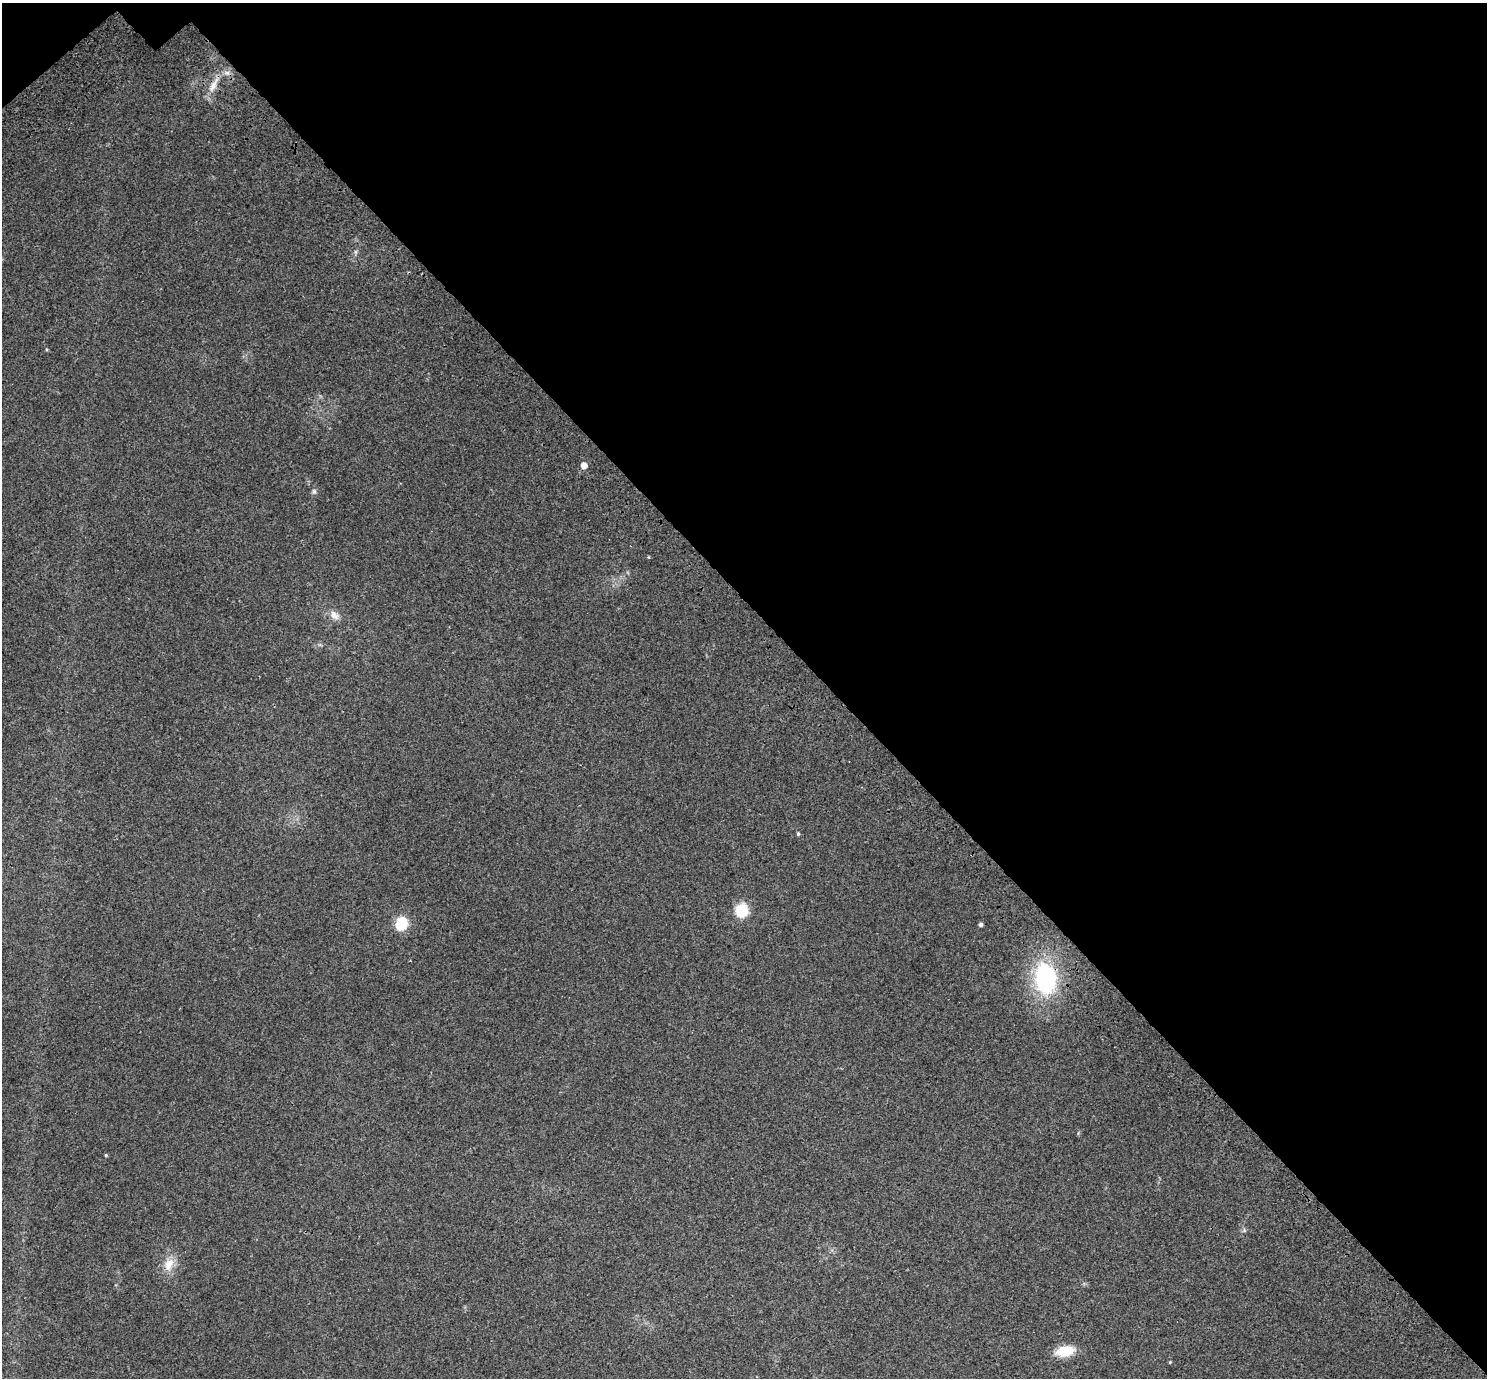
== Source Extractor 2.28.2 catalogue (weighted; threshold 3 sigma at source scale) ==
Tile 3 of 4 x 4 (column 3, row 1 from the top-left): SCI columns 3122-4606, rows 4513-5888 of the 6238 x 6212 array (HDU 1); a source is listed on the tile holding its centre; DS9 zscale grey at full resolution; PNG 1489 x 1380 px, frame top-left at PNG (2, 3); no overlay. Shown black and unused: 45% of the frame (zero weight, under 3 of 4 exposures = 9% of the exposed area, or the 3 px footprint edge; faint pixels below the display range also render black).
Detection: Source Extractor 2.28.2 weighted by HDU 2 'WHT'; one run over the whole footprint, this tile lists its part. Background 0.109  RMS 0.0058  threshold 0.026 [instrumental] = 3 sigma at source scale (4.5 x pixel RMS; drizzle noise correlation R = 1.50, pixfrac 1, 0.0396/0.0396 arcsec/px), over >= 5 px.
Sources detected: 15; all 15 listed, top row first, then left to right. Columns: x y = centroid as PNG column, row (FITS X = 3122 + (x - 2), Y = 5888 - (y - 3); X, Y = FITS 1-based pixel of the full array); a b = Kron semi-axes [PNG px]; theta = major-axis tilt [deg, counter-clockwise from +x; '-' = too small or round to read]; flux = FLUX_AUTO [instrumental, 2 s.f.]
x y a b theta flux
227 73 6 6 - 1.9
213 86 17 8 61 5.5
584 465 5 5 - 5
314 491 7 6 - 1.4
334 615 14 10 -40 4.4
798 834 5 4 - 0.88
742 910 7 6 - 57
402 923 6 6 - 57
981 924 4 4 - 1.5
1046 978 27 19 -83 70
106 1155 4 4 - 0.61
1244 1230 6 5 - 0.96
169 1264 20 12 64 7.9
1065 1351 17 10 11 15
1170 1362 4 3 - 0.46
Overlapping masked pixels (flux is a lower limit): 1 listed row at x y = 1046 978